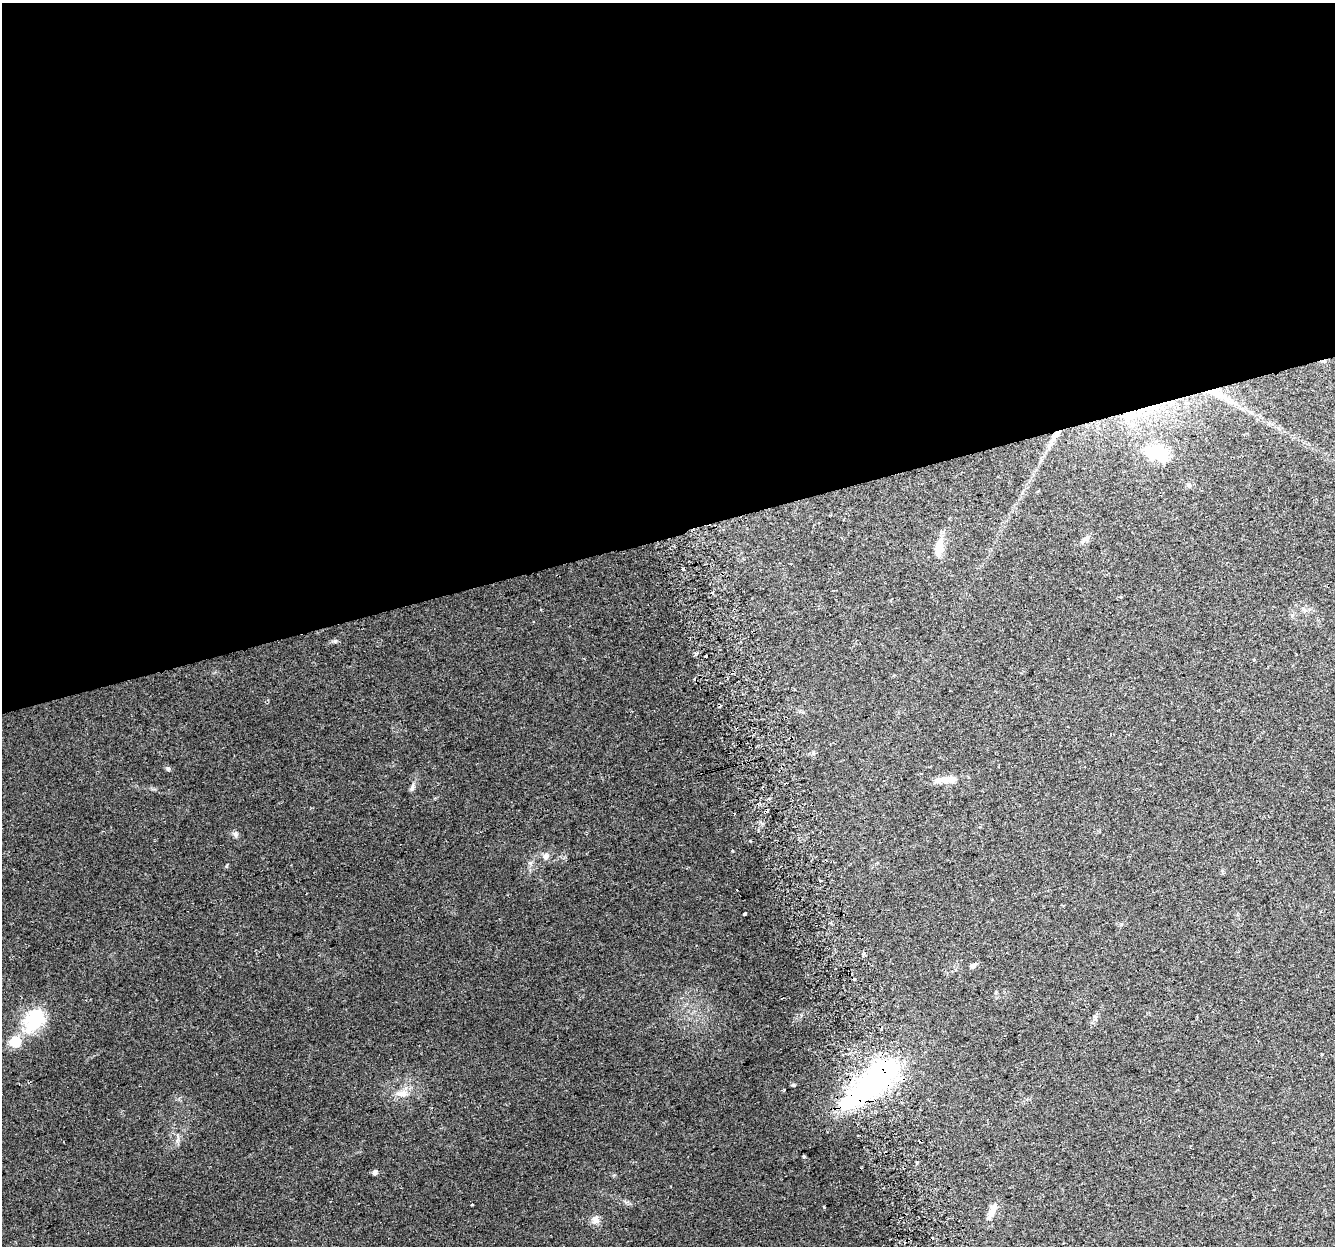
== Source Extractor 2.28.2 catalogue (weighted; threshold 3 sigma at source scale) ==
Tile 2 of 4 x 4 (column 2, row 1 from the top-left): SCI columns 1365-2697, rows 3804-5047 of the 5397 x 5168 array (HDU 1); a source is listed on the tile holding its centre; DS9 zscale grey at full resolution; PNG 1337 x 1248 px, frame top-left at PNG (2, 3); no overlay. Shown black and unused: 43% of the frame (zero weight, under 2 of 3 exposures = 2% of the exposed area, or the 3 px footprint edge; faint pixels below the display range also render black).
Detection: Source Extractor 2.28.2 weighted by HDU 2 'WHT'; one run over the whole footprint, this tile lists its part. Background 0.0744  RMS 0.0084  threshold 0.0379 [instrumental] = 3 sigma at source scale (4.5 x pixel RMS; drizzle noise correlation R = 1.50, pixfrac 1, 0.0396/0.0396 arcsec/px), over >= 5 px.
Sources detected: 43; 1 inside a brighter object's white glare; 11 cosmic-ray / hot-pixel residue — not listed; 1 inside a brighter listed object's ellipse — not listed separately; the other 30 listed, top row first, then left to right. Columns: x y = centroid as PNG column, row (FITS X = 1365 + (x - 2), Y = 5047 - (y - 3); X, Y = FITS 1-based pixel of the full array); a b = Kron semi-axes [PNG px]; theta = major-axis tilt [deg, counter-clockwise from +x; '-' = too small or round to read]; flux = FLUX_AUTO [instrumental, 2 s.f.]
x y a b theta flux
1215 392 22 9 -20 13
1131 415 16 15 - 18
1056 435 19 6 57 7
1159 452 31 23 -27 30
1189 485 7 6 - 1.8
1085 539 13 7 29 3.7
939 548 21 9 82 13
534 621 3 2 - 0.92
335 641 6 5 - 1.3
1254 660 3 3 - 0.88
168 768 7 4 -1 1.3
946 780 29 8 4 11
412 787 10 6 73 2.4
765 812 3 3 - 4
235 834 8 7 - 2.3
732 851 3 3 - 0.79
545 856 9 7 67 3.2
530 863 6 4 -1 2.4
745 913 4 3 - 4.7
973 965 6 5 - 2.6
35 1018 31 26 33 37
15 1042 7 7 - 24
876 1079 69 27 41 170
793 1085 6 4 18 0.97
404 1094 11 11 - 7.1
804 1157 5 4 - 1.2
375 1172 5 5 - 2.8
472 1205 3 3 - 2
992 1211 22 8 65 8.2
595 1219 10 10 - 5
Overlapping masked pixels (flux is a lower limit): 5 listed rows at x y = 1215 392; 1131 415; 1056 435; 765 812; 876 1079